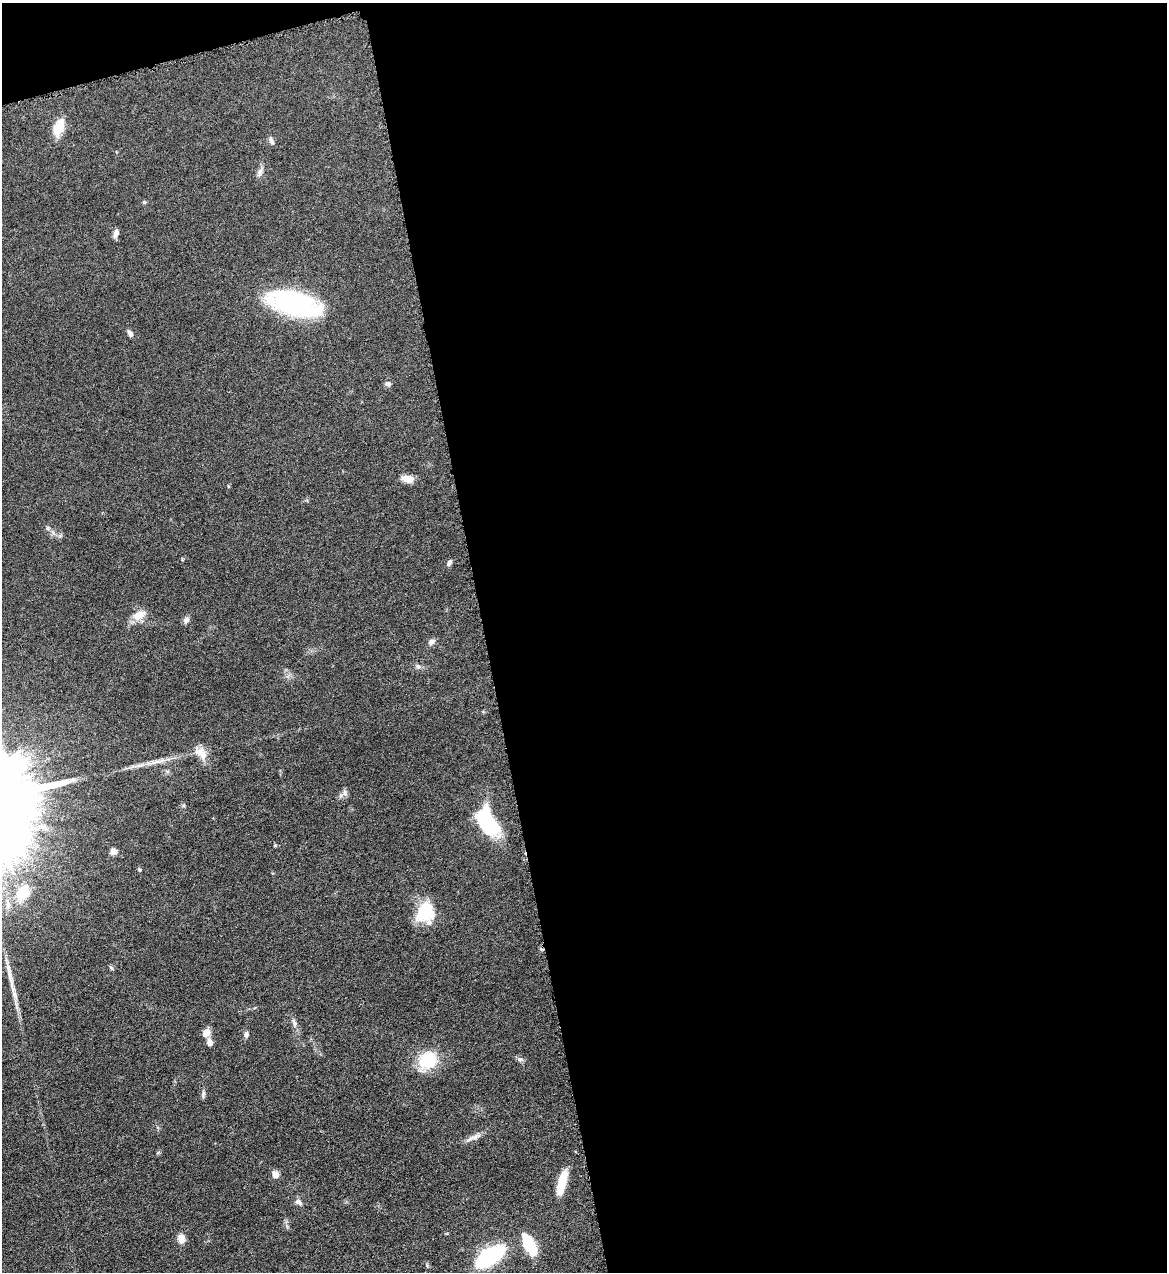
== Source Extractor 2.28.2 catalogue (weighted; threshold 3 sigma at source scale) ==
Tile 4 of 4 x 4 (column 4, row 1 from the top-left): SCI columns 3757-4921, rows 3810-5079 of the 5065 x 5080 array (HDU 1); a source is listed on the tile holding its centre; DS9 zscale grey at full resolution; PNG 1169 x 1274 px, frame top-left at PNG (2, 3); no overlay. Shown black and unused: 60% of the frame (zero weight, under 4 of 8 exposures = <1% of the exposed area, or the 3 px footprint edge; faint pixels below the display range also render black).
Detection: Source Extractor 2.28.2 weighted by HDU 2 'WHT'; one run over the whole footprint, this tile lists its part. Background 0.0459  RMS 0.0034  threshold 0.0141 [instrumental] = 3 sigma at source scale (4.09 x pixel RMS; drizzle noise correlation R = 1.36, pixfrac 0.8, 0.05/0.05 arcsec/px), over >= 5 px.
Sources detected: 42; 2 long thin detections or spike segments (spike, bleed or trail) — not listed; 2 inside a brighter listed object's ellipse — not listed separately; the other 38 listed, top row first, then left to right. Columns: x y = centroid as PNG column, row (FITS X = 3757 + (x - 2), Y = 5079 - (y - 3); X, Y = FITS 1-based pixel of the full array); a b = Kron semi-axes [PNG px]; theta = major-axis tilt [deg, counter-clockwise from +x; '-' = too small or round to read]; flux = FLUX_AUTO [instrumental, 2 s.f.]
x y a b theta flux
58 127 22 13 82 5.2
271 141 12 5 -67 0.95
260 172 12 7 72 1.4
144 202 5 5 - 0.39
116 233 10 6 75 1.5
294 303 44 19 -19 64
130 333 9 6 -56 0.95
388 384 7 6 - 1
408 479 14 7 -12 3.3
47 528 6 4 -71 0.51
449 563 9 5 56 0.9
138 615 16 10 30 4.1
186 620 8 7 - 1.2
431 642 9 7 34 1.4
418 666 8 7 - 0.97
203 755 24 9 -71 3.3
344 792 9 7 -80 1.2
488 823 23 12 -62 38
275 846 6 4 2 0.34
113 851 6 6 - 2.1
139 870 5 4 - 0.39
23 894 30 17 41 8.7
425 912 21 18 59 14
111 968 8 3 -45 0.42
294 1023 12 5 -77 1.3
206 1033 11 9 49 2
246 1034 8 6 79 0.88
209 1042 8 6 -80 1.9
520 1059 7 4 17 0.61
427 1060 19 15 52 15
203 1094 11 5 85 0.79
470 1139 18 5 31 1.8
275 1174 10 8 -54 1.8
562 1182 26 8 75 8.3
299 1202 10 6 -36 1.2
181 1238 10 7 -85 2.9
529 1245 20 8 -59 19
490 1256 25 10 34 48